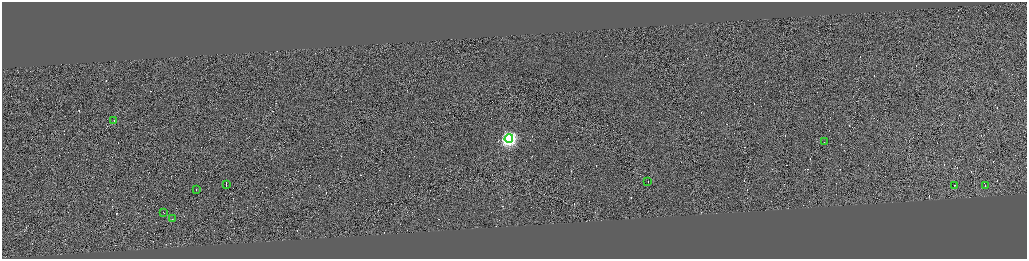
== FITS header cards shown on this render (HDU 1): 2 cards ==
NAXIS1  =                 4100
NAXIS2  =                 1026

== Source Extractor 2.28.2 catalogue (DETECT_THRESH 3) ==
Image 4100 x 1026 px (HDU 1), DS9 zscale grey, zoomed out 1/4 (1 PNG px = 4 x 4 image px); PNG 1029 x 261 px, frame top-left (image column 3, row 1026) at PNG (2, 2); each listed source drawn as its Kron ellipse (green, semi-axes under 4 px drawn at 4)
Background 0.0599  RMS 4.2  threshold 12.5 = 3 sigma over >= 5 px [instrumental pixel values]
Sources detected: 302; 292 cannot appear on this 1/4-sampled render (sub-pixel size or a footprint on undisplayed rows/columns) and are neither listed nor drawn; the other 10 listed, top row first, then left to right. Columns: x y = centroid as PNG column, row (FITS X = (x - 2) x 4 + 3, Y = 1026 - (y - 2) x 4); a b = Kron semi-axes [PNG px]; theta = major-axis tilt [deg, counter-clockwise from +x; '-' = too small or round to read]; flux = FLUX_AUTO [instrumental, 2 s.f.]
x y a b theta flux
114 120 2 1 - 65000
509 138 4 4 - 670000
825 142 2 1 - 17000
648 181 2 1 - 18000
226 185 2 1 - 36000
955 185 2 1 - 45000
985 185 2 1 - 17000
196 189 2 1 - 23000
163 212 2 1 - 15000
172 219 2 1 - 5900
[292 sub-pixel or undisplayed-footprint detections neither listed nor drawn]